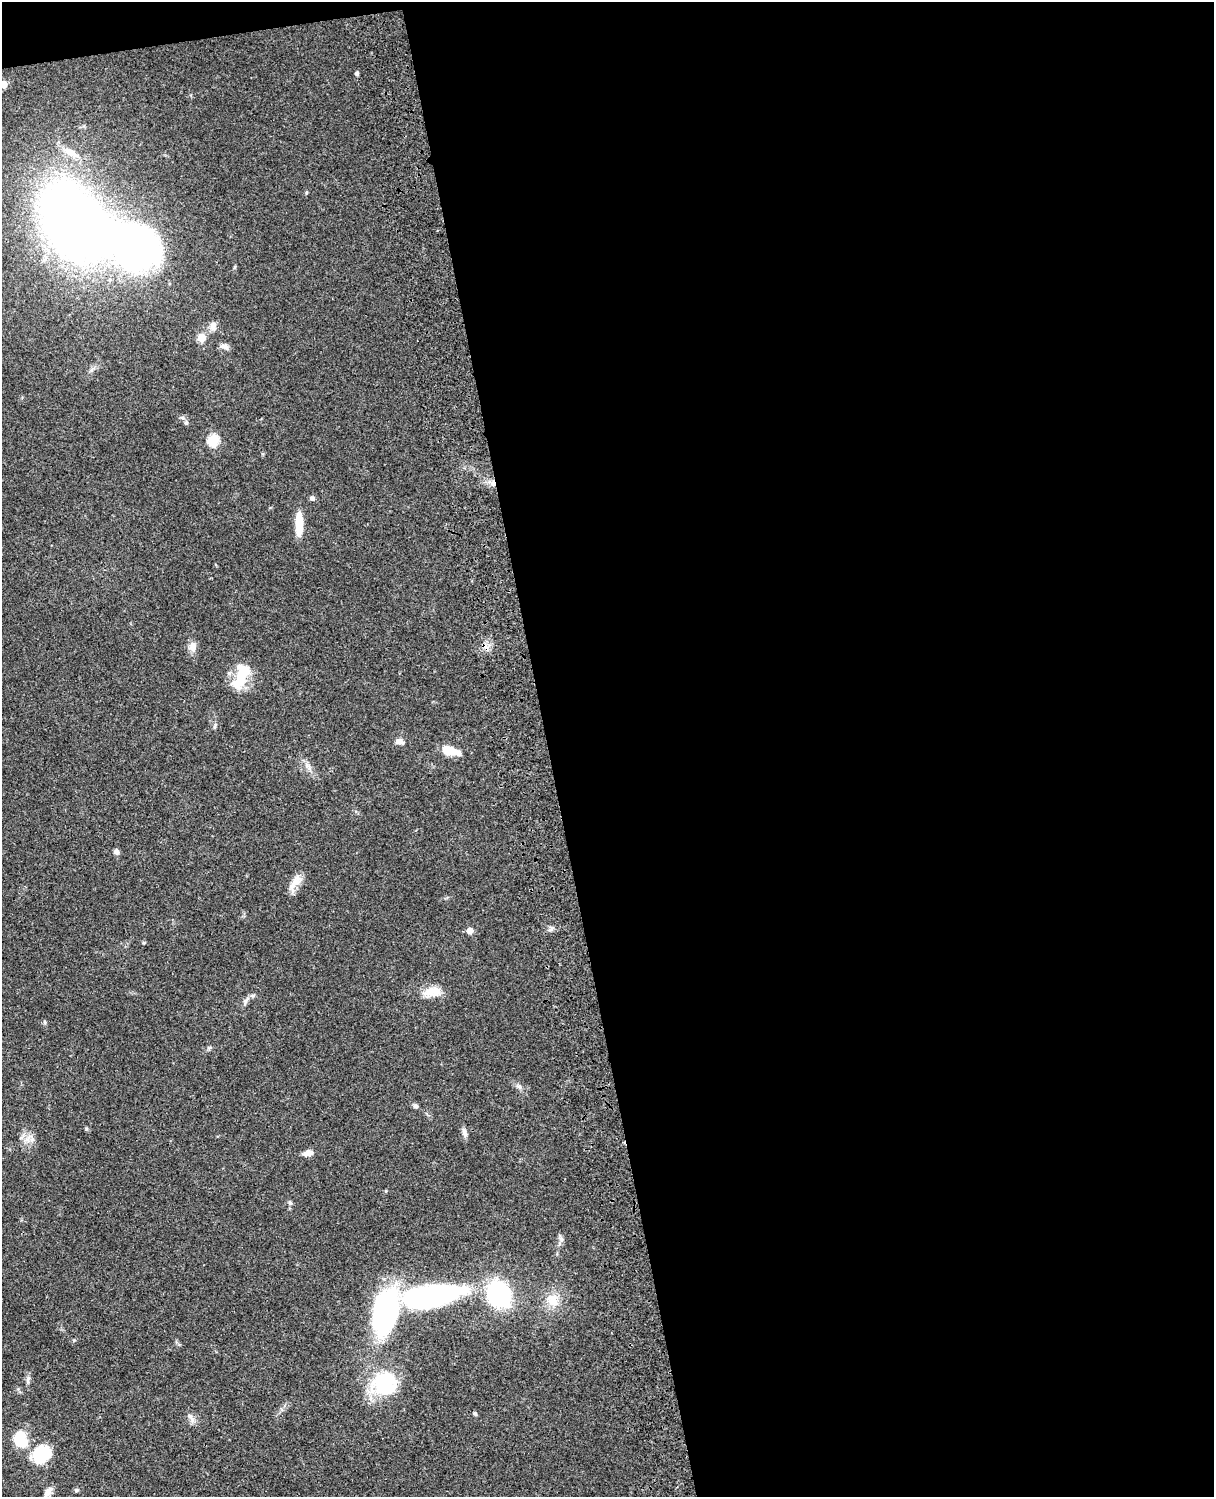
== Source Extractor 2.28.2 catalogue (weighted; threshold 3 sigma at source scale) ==
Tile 4 of 4 x 3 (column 4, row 1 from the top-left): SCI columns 3757-4968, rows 3268-4762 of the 5086 x 4926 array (HDU 1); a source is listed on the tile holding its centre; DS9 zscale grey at full resolution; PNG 1216 x 1499 px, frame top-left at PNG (2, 2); no overlay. Shown black and unused: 56% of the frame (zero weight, under 3 of 4 exposures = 6% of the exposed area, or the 3 px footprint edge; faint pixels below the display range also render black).
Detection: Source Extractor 2.28.2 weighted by HDU 2 'WHT'; one run over the whole footprint, this tile lists its part. Background 0.0863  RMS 0.0061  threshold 0.0276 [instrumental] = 3 sigma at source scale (4.5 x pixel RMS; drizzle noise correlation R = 1.50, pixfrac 1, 0.05/0.05 arcsec/px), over >= 5 px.
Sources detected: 44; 2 inside a brighter object's white glare — not listed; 1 inside a brighter listed object's ellipse — not listed separately; the other 41 listed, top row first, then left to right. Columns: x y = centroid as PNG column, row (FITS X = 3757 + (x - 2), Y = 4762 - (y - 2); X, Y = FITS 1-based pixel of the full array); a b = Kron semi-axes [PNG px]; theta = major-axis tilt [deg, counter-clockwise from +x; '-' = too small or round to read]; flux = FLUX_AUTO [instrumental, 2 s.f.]
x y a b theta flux
357 73 4 4 - 1.5
3 84 5 5 - 12
70 152 28 9 -27 9.1
74 221 46 30 -55 820
235 267 6 4 71 0.68
213 326 12 8 -87 3.4
201 338 5 5 - 17
225 347 12 7 -19 2.5
186 423 5 5 - 1.1
213 440 6 5 - 47
493 484 8 6 0 2.7
312 498 7 6 - 1.4
299 524 26 7 -90 13
192 647 13 9 85 4.4
241 677 33 14 67 22
399 741 11 7 -19 3.2
450 751 17 8 -15 12
307 766 7 5 -40 2
116 852 7 6 - 1.9
296 882 14 12 1 6.2
470 931 5 5 - 6.6
433 992 24 11 10 8.8
246 1000 13 4 53 2.1
519 1086 7 4 -19 1.3
415 1106 7 6 - 1.3
464 1133 12 6 -76 2.5
308 1153 11 6 12 3.9
386 1191 4 4 - 0.64
290 1203 7 5 -73 1.3
560 1239 8 5 -45 1.6
498 1294 22 18 -62 70
433 1296 69 22 10 140
553 1300 19 15 -63 10
28 1379 11 5 82 1.9
384 1383 30 26 11 41
475 1414 5 4 - 0.95
190 1417 13 6 -54 2.9
19 1440 18 11 82 16
41 1454 26 19 32 21
76 1490 6 5 - 0.9
48 1492 15 7 52 3.8
Overlapping masked pixels (flux is a lower limit): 1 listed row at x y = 493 484
Isophote crosses this tile's border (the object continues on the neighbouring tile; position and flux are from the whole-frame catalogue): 1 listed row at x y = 3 84
Unlisted compact peaks at least as high as the median listed source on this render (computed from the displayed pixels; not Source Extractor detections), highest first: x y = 86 1129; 551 929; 306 193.